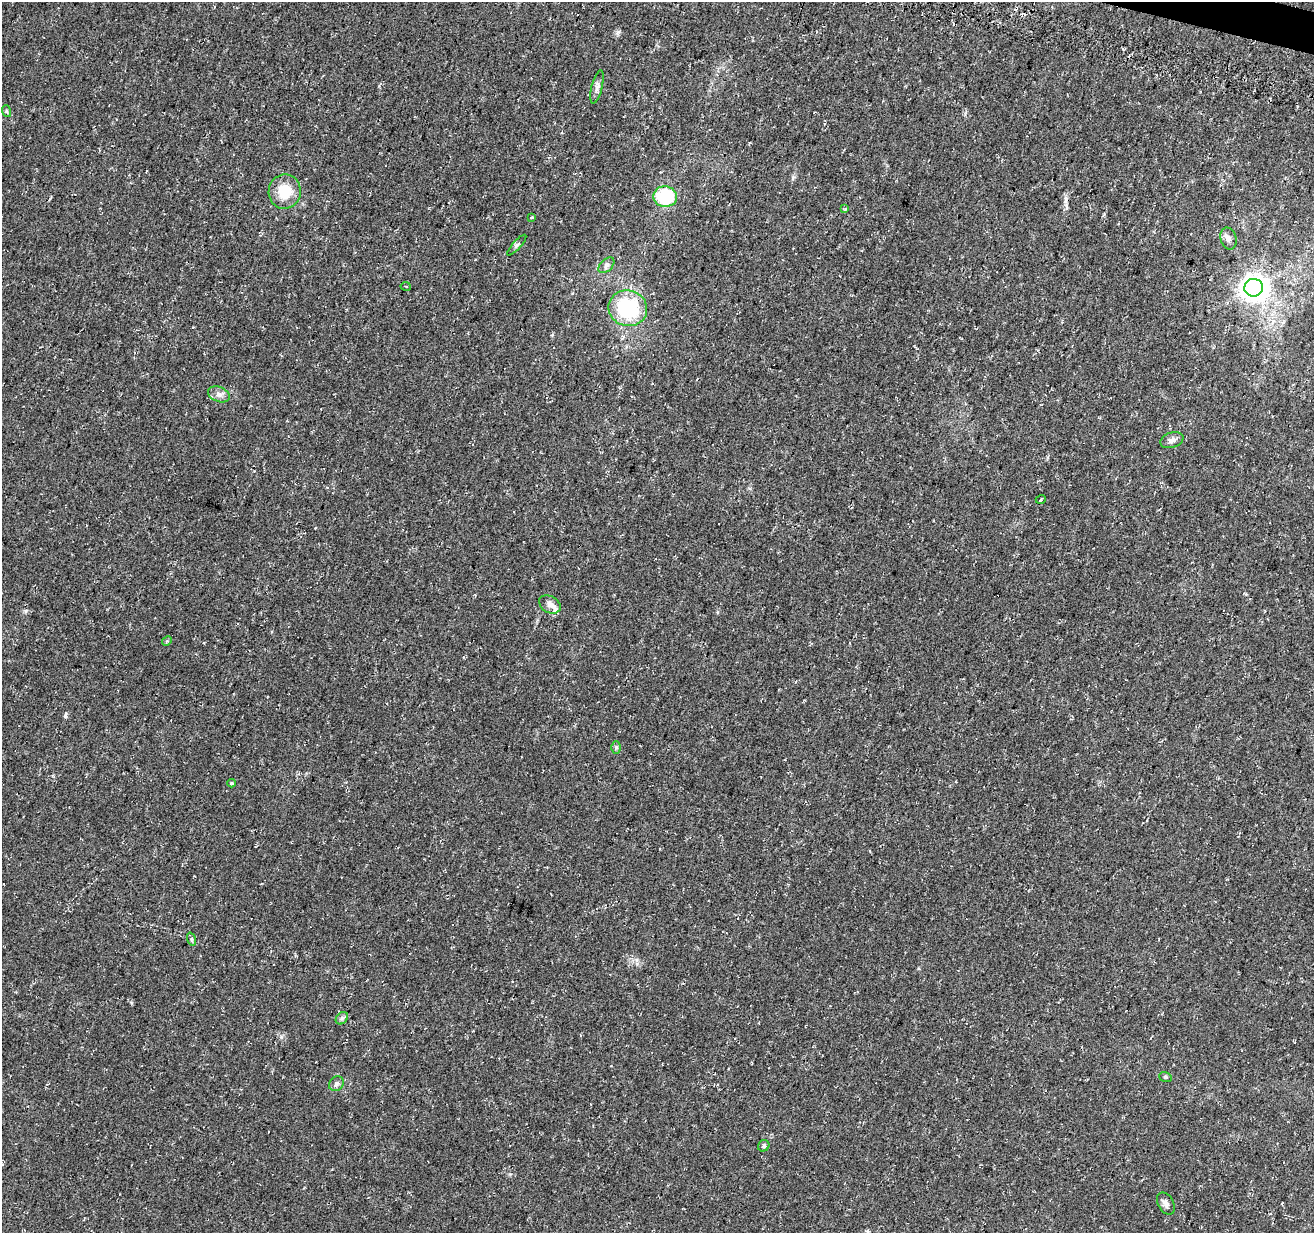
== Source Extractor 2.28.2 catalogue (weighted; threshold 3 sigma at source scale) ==
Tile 10 of 4 x 4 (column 2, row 3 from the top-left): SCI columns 1339-2650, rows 1569-2799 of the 5293 x 5537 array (HDU 1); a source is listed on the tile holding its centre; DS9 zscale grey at full resolution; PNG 1316 x 1235 px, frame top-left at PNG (2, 2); each listed source drawn as its Kron ellipse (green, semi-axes under 4 px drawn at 4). Shown black and unused: <1% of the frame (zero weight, under 3 of 4 exposures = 4% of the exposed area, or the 3 px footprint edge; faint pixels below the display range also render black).
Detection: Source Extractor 2.28.2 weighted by HDU 2 'WHT'; one run over the whole footprint, this tile lists its part. Background 0.0438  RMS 0.0068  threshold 0.0307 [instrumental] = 3 sigma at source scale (4.5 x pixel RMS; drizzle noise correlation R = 1.50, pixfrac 1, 0.0396/0.0396 arcsec/px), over >= 5 px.
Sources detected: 27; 1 cosmic-ray / hot-pixel residue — neither listed nor drawn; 1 inside a brighter listed object's ellipse — not listed separately; the other 25 listed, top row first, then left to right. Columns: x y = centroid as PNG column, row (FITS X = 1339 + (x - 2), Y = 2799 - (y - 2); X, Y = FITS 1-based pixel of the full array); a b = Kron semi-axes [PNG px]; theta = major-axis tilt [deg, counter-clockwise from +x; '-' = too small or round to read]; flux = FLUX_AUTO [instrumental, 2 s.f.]
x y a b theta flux
597 87 17 5 77 3.1
6 111 6 4 -71 0.84
285 191 17 16 - 17
665 197 12 10 -4 36
845 209 4 4 - 0.79
532 218 3 3 - 2.3
1228 238 11 8 -74 3.3
517 245 13 3 48 1.3
606 265 9 5 44 2.1
406 286 5 2 - 0.58
1254 288 9 9 - 570
628 308 19 17 -18 50
219 394 11 7 -22 3.3
1172 440 12 7 18 3
1041 499 5 3 - 0.64
550 604 11 8 -30 3.5
167 641 5 4 - 0.9
616 748 6 5 - 1.1
232 783 4 3 - 0.71
191 939 7 4 -72 1.1
342 1018 7 5 46 1.6
1165 1077 6 5 - 1.2
336 1084 8 6 50 1.9
764 1146 6 5 - 1.5
1166 1203 12 7 -62 2.8
Unlisted compact peaks at least as high as the median listed source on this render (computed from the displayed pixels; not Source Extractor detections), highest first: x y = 65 716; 618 32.